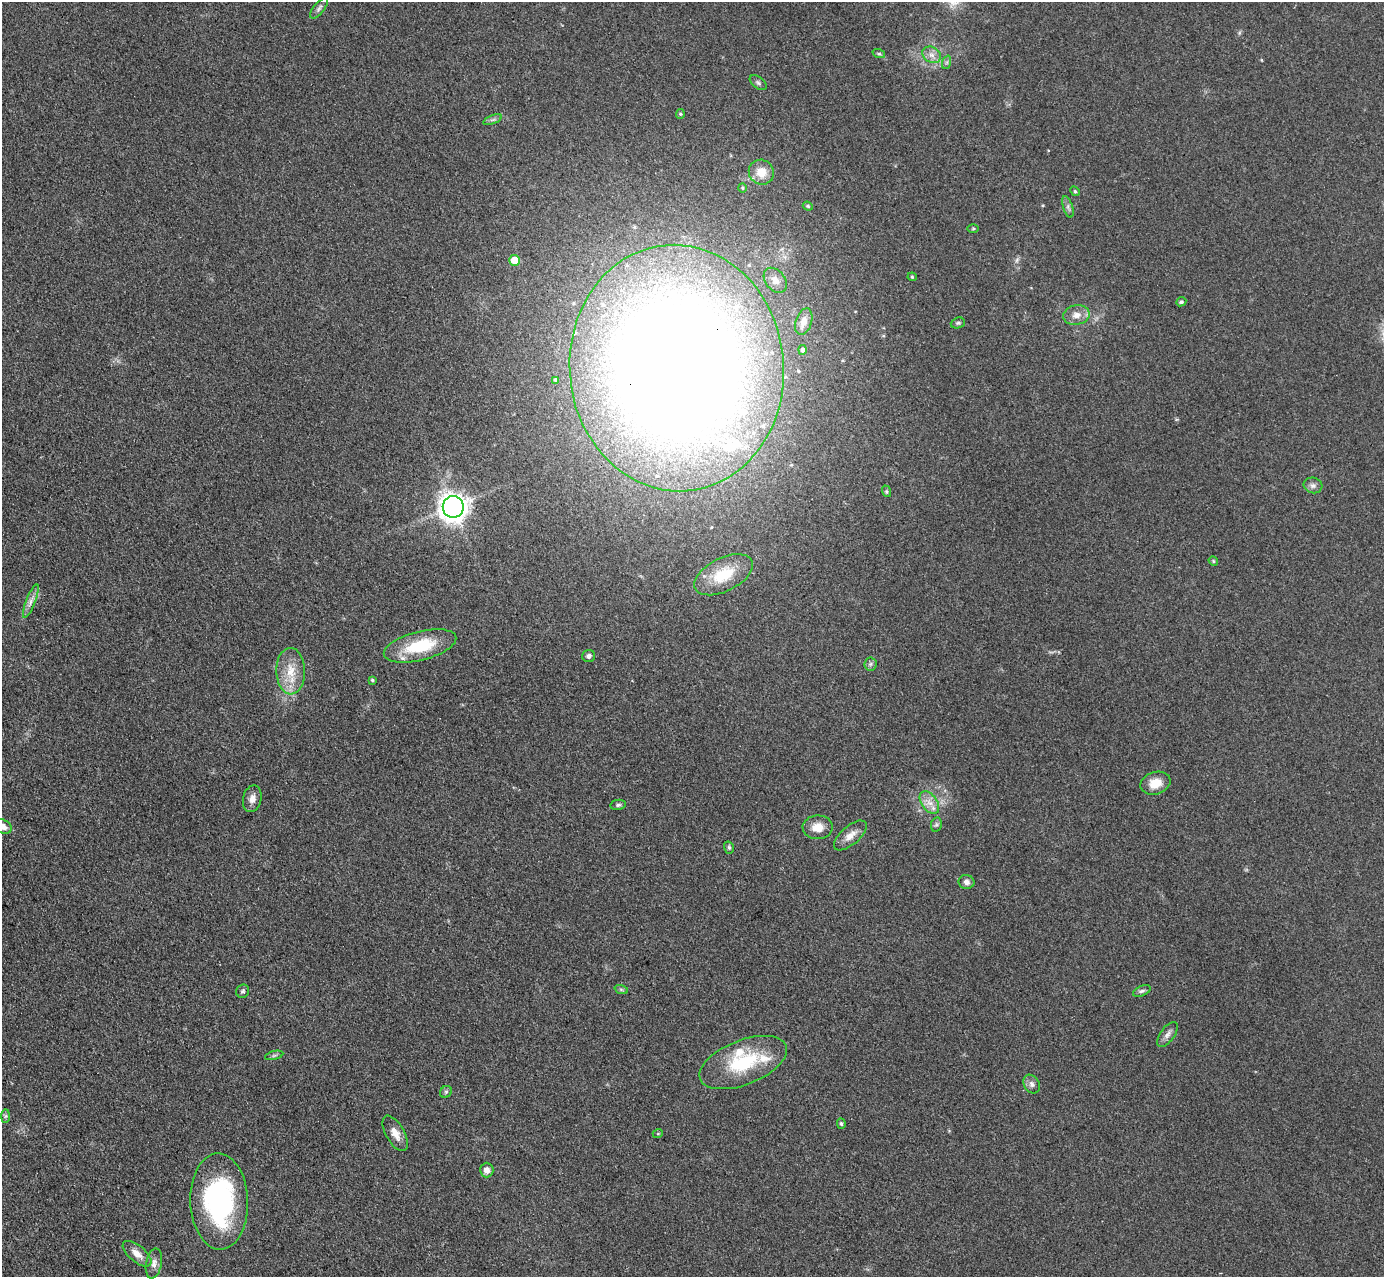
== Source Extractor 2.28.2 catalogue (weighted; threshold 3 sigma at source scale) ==
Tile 7 of 4 x 4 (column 3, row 2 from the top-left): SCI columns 2796-4177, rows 3010-4284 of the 5757 x 5774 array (HDU 1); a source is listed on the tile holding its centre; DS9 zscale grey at full resolution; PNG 1386 x 1279 px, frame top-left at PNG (2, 2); each listed source drawn as its Kron ellipse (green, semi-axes under 4 px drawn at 4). Shown black and unused: <1% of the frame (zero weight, under 3 of 4 exposures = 3% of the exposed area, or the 3 px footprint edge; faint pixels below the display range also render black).
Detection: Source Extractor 2.28.2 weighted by HDU 2 'WHT'; one run over the whole footprint, this tile lists its part. Background 0.155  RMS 0.008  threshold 0.0359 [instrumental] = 3 sigma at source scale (4.5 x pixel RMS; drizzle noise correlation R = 1.50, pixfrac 1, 0.05/0.05 arcsec/px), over >= 5 px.
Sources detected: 63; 3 inside a brighter listed object's ellipse — not listed separately; the other 60 listed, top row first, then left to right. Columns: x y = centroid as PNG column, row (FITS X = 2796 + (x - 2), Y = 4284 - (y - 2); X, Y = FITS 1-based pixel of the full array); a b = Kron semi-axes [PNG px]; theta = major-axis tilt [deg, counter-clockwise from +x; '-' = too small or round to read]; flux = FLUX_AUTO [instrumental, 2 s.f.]
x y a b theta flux
319 8 12 5 51 2.5
879 54 6 4 -18 1.2
932 55 10 7 -31 4.9
947 62 7 4 71 1.6
758 83 10 5 -37 2.1
680 114 5 4 - 0.97
493 120 10 3 21 1.8
761 172 13 12 - 13
742 188 4 4 - 0.97
1075 191 5 4 - 1.1
808 206 5 4 - 1.1
1068 207 11 5 -73 2.6
973 229 6 4 0 0.9
515 260 5 5 - 15
912 277 4 4 - 0.93
775 280 14 9 -51 6.2
1181 302 5 4 - 1.6
1076 315 13 9 9 6.9
804 322 13 8 71 6.2
958 323 7 5 21 1.5
802 350 5 4 - 1.7
677 368 123 107 -85 1800
556 380 4 3 - 1.4
1313 485 9 7 -14 3.3
886 491 6 4 -71 1.1
453 507 10 10 - 740
1213 561 5 4 - 1.1
723 575 32 16 27 28
31 601 18 4 69 4.7
420 646 37 14 14 39
589 656 6 6 - 2.3
870 664 6 6 - 1.9
291 671 23 14 -88 18
372 680 4 3 - 1.1
1155 783 15 11 16 11
252 799 13 9 77 5.3
929 803 13 7 -55 7
618 805 8 5 10 1.5
936 825 7 5 78 1.6
3 827 9 6 -29 5.1
818 827 15 12 1 9.9
850 835 20 9 41 7.6
729 848 6 4 -73 1.4
966 882 8 7 - 3.6
621 989 7 4 -19 1.3
243 991 7 6 - 1.7
1142 991 9 5 24 2.2
1167 1034 14 7 54 3.9
274 1055 9 4 13 1.4
743 1062 46 22 21 52
1032 1084 10 7 -57 3.3
446 1092 6 5 - 1.5
5 1116 7 4 89 1.4
841 1124 5 4 - 1.5
395 1133 20 9 -60 7.9
658 1133 5 3 - 0.73
487 1170 7 6 - 5.5
219 1201 48 29 -88 140
137 1254 17 8 -39 7.5
154 1263 15 8 79 5
Overlapping masked pixels (flux is a lower limit): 1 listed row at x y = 677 368
Isophote crosses this tile's border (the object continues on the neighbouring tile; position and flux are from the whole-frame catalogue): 1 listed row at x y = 3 827